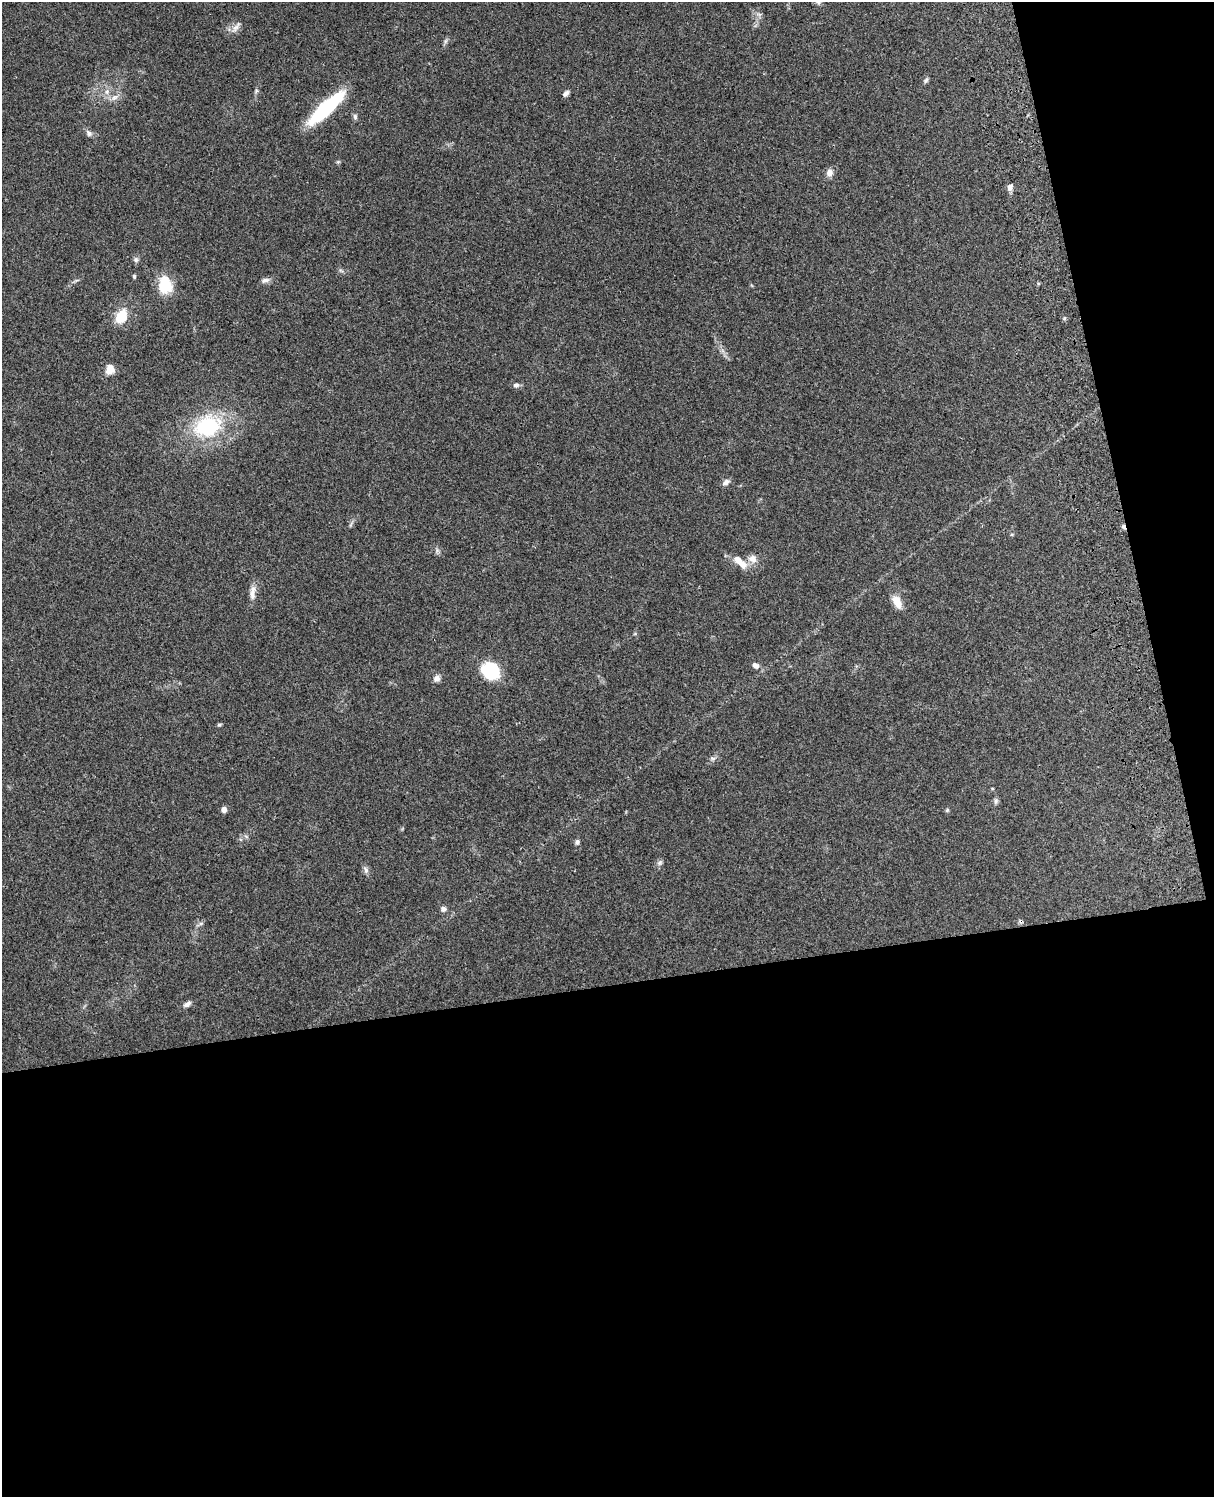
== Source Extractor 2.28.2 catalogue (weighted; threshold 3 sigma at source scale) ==
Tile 12 of 4 x 3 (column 4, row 3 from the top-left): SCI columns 3755-4966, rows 165-1659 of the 5087 x 4927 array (HDU 1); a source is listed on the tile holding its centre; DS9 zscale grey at full resolution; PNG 1216 x 1499 px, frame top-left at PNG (2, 2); no overlay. Shown black and unused: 39% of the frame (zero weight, under 3 of 4 exposures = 6% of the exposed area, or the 3 px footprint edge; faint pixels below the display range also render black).
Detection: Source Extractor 2.28.2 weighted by HDU 2 'WHT'; one run over the whole footprint, this tile lists its part. Background 0.209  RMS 0.0082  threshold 0.0369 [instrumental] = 3 sigma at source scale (4.5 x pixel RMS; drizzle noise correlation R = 1.50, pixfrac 1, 0.05/0.05 arcsec/px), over >= 5 px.
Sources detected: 41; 1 cosmic-ray / hot-pixel residue — not listed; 1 inside a brighter listed object's ellipse — not listed separately; the other 39 listed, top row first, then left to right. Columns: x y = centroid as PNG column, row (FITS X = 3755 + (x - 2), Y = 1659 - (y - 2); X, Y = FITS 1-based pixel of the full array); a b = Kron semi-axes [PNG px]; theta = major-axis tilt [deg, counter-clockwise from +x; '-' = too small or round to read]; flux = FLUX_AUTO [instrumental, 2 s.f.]
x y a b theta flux
818 2 8 6 -88 2.1
236 27 17 6 54 4.3
926 80 7 5 48 1.7
107 92 7 6 - 2.9
566 93 8 5 44 2.5
114 97 10 7 38 4
326 108 46 12 43 60
355 117 8 5 -89 1.8
89 133 10 7 -51 2.9
829 173 9 8 - 4.6
1010 187 7 6 - 3.9
136 260 7 7 - 2
134 276 5 4 - 1.1
265 280 12 6 12 3
165 285 21 15 -78 22
121 317 15 12 60 19
110 369 12 11 - 6.6
516 385 7 6 - 2.8
208 426 34 25 22 63
726 482 10 6 37 3.1
1123 527 6 5 - 2.1
1012 534 5 3 - 0.84
753 559 12 11 - 5.9
742 565 14 10 -60 6.9
252 594 16 7 87 5.6
897 602 17 9 -63 9.1
755 666 8 6 -35 3.5
490 670 15 13 -24 49
437 678 9 8 - 3.2
219 725 6 4 17 1.2
713 758 9 4 -8 1.8
996 801 8 6 -78 1.9
224 810 6 5 - 3.7
947 810 6 4 46 1.1
577 842 6 6 - 1.9
660 863 8 7 - 2.1
366 870 10 4 -79 2.1
443 909 7 6 - 2.7
187 1004 11 6 29 3
Overlapping masked pixels (flux is a lower limit): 1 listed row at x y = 1123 527
Isophote crosses this tile's border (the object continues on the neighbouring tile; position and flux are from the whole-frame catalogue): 1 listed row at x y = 818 2